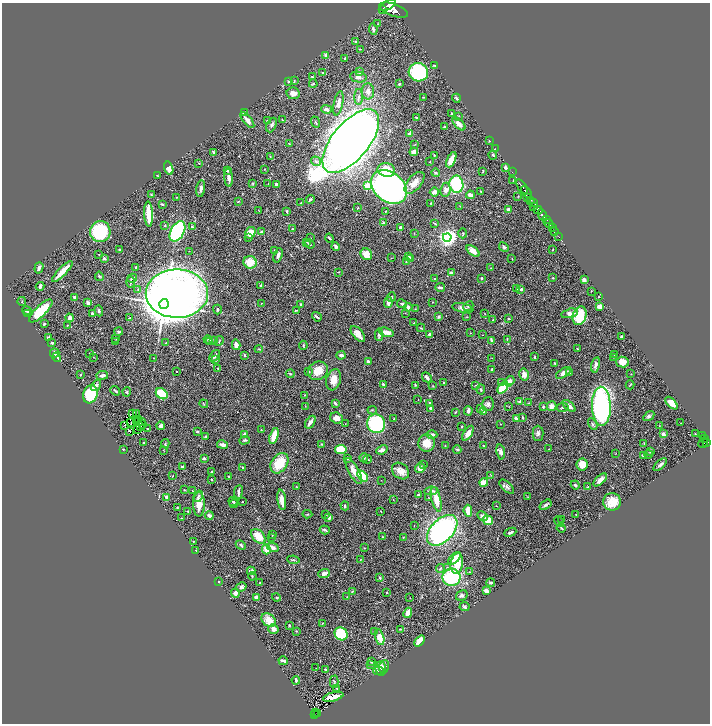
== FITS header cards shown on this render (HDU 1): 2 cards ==
NAXIS1  =                 1416
NAXIS2  =                 1443

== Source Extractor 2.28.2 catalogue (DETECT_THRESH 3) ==
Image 1416 x 1443 px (HDU 1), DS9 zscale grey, zoomed out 1/2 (1 PNG px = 2 x 2 image px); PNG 712 x 726 px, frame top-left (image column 1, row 1442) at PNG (2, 3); each listed source drawn as its Kron ellipse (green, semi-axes under 4 px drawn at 4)
Background 0.77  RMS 0.029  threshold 0.0884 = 3 sigma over >= 5 px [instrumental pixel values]
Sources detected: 517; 41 cannot appear on this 1/2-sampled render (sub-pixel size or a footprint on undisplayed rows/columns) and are neither listed nor drawn; the other 476 listed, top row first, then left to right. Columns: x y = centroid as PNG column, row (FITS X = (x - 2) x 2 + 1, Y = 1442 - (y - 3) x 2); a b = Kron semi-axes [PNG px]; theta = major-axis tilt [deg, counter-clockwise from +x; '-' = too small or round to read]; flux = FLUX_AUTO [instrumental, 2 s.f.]
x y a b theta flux
388 5 9 2 32 4700
382 10 3 2 - 660
393 10 15 6 -18 10000
378 24 2 2 - 2.1
373 29 6 2 -82 14
356 42 3 3 - 8.6
360 49 3 2 - 2.6
326 56 3 3 - 21
345 58 2 2 - 12
434 65 3 2 - 3.8
323 72 3 2 - 3.3
359 72 3 3 - 17
418 72 10 9 - 550
312 77 3 2 - 2.9
358 77 8 5 -10 31
288 81 3 3 - 4.7
294 81 4 3 - 4.5
313 84 4 3 - 8.7
399 84 3 3 - 7.1
368 91 8 6 87 42
293 93 6 6 - 35
359 97 8 4 89 17
423 97 2 2 - 3
456 98 4 3 - 8.9
338 103 12 4 78 37
326 109 5 4 - 13
244 113 3 2 - 14
451 114 3 3 - 4.8
459 116 3 2 - 3.1
417 118 4 2 - 7.2
247 120 9 3 -50 27
282 120 3 2 - 3.7
267 121 3 3 - 6.6
316 122 6 2 -66 4.7
459 124 8 3 -45 34
271 125 8 5 66 13
445 126 3 2 - 4.3
409 134 4 3 - 20
351 141 38 18 50 8400
489 141 2 2 - 4.3
289 144 3 2 - 2.9
415 144 3 2 - 3.2
495 149 2 2 - 2.3
414 152 4 3 - 37
214 153 3 2 - 15
434 155 3 2 - 3.3
493 155 4 2 - 5.7
270 156 3 2 - 2.8
451 160 8 3 64 75
316 161 5 4 - 11
430 162 3 2 - 2
199 163 3 2 - 2.4
505 167 3 2 - 12
169 168 7 4 -74 67
265 169 3 2 - 2.5
227 170 4 3 - 11
386 170 9 7 -12 91
483 171 4 2 - 3.9
512 172 2 1 - 21
436 173 4 3 - 10
157 175 4 2 - 2.5
229 178 9 3 -84 31
513 180 3 2 - 3.3
253 183 4 3 - 5.3
415 183 13 7 49 59
268 184 2 1 - 1.6
456 184 9 7 -82 350
277 185 4 3 - 18
367 186 3 3 - 210
389 187 20 14 -39 2800
522 187 8 2 -56 2300
201 189 8 4 82 16
445 190 7 5 84 31
481 191 3 2 - 2.4
434 192 4 4 - 23
526 192 7 2 -53 1800
151 194 3 2 - 2.9
470 195 4 3 - 28
518 196 3 2 - 2.1
177 197 2 2 - 2.8
528 197 3 1 - 260
310 199 4 3 - 11
530 200 4 2 - 640
238 201 4 2 - 4.5
533 202 3 2 - 800
301 203 3 2 - 4.3
431 203 2 2 - 4.5
162 204 3 2 - 7.7
460 206 2 2 - 3
533 207 3 2 - 240
358 208 2 1 - 2.1
258 210 2 1 - 1.4
508 210 3 3 - 16
538 210 4 3 - 1500
287 211 3 2 - 9.1
385 211 2 2 - 2.7
149 214 13 3 -87 170
542 215 6 2 -60 3600
546 220 2 2 - 680
383 223 3 3 - 9.7
435 223 4 2 - 6.2
549 223 5 2 - 1400
165 226 3 3 - 4.5
192 227 3 3 - 5.3
400 227 4 3 - 15
552 228 3 2 - 320
292 229 2 2 - 8.9
177 231 11 6 61 1000
555 231 3 2 - 190
100 232 10 10 - 440
262 232 3 3 - 7.4
250 233 6 5 - 77
414 233 3 2 - 2.5
463 233 5 2 - 7.7
248 237 3 2 - 3.1
447 237 4 4 - 2800
559 237 2 1 - 15
311 238 2 1 - 1.6
329 238 4 2 - 8.2
307 242 3 3 - 4.3
309 244 5 3 - 7.3
336 246 4 3 - 16
504 247 5 3 - 11
553 249 2 1 - 2.5
119 250 2 2 - 8.3
189 251 2 1 - 2.1
275 251 3 3 - 8.2
473 251 7 4 -38 55
99 254 3 2 - 3.9
366 254 6 5 - 71
278 255 7 3 71 23
409 256 4 3 - 14
104 258 4 3 - 10
391 258 3 2 - 1.9
411 258 3 3 - 14
512 259 3 2 - 2.2
250 262 6 6 - 100
406 262 3 3 - 4.3
136 267 3 2 - 9.5
39 268 6 4 73 15
491 268 3 2 - 2.1
62 271 14 3 46 110
338 272 3 3 - 4
451 273 4 3 - 15
99 276 4 3 - 8.9
132 278 5 3 - 7.6
482 278 2 2 - 10
553 278 2 2 - 5.7
435 279 2 2 - 8
584 280 3 3 - 15
131 282 6 2 -88 9.2
261 285 3 2 - 8
40 286 4 3 - 21
440 288 5 3 - 15
517 288 3 2 - 4.9
138 289 3 3 - 4.5
521 289 3 3 - 9.6
591 291 2 2 - 2.1
177 294 31 24 0 5400
75 297 3 3 - 19
391 297 5 3 - 7.5
599 297 2 2 - 7.5
22 301 4 2 - 3.4
388 302 5 4 - 25
433 302 2 2 - 2
88 303 4 3 - 19
262 303 2 2 - 2.3
164 304 5 5 - 40000
301 304 3 2 - 5.2
402 304 5 3 - 14
468 306 5 4 - 7.4
600 306 4 3 - 57
408 307 4 3 - 25
463 308 11 4 -12 24
217 309 5 3 - 8.7
415 309 3 2 - 2.9
296 310 3 1 - 3.8
27 311 5 3 - 26
41 311 15 5 44 220
99 311 5 3 - 9.5
27 313 3 2 - 4.4
92 313 2 2 - 32
405 313 2 2 - 2.5
484 313 3 2 - 2
570 313 8 4 13 33
579 316 9 6 72 210
317 317 5 2 - 10
438 317 3 3 - 12
467 317 3 2 - 2.7
70 318 4 3 - 22
130 318 4 3 - 4.7
509 319 3 3 - 8.1
493 320 3 2 - 4.6
414 323 2 2 - 2.3
44 324 3 3 - 6.2
67 325 2 1 - 3.1
421 328 4 2 - 4.3
119 331 4 3 - 11
386 332 7 4 -16 41
470 333 3 2 - 2.6
358 334 9 5 -50 43
429 334 4 3 - 7.8
379 335 6 4 89 13
482 335 2 1 - 1.4
48 337 4 3 - 13
621 337 3 3 - 8.2
116 338 2 2 - 2
507 339 3 2 - 2.4
208 340 5 2 - 4
214 340 3 2 - 2.8
492 340 4 3 - 14
116 341 2 2 - 4.8
219 341 5 2 - 5.1
209 342 3 2 - 4.6
52 343 2 2 - 14
166 343 3 2 - 4
236 345 5 4 - 31
303 345 4 3 - 5.8
259 349 4 2 - 3.7
577 349 2 2 - 3.2
55 353 4 4 - 25
90 353 2 2 - 2.8
245 355 3 2 - 9.7
341 355 4 3 - 18
615 355 3 2 - 5.4
215 356 6 3 52 17
57 357 5 2 - 10
93 357 3 2 - 2.1
535 357 4 3 - 6
614 357 2 2 - 2.5
154 358 2 2 - 1.9
492 358 2 1 - 1.5
216 360 4 3 - 7.8
368 362 3 2 - 14
622 362 6 5 - 63
554 363 2 2 - 4.4
596 365 8 4 77 20
218 369 2 2 - 3.4
492 369 4 2 - 5.1
318 371 10 8 33 78
177 372 2 1 - 2.5
308 372 3 3 - 5.7
563 373 8 4 33 34
569 373 3 2 - 3
81 374 4 2 - 4.5
290 374 4 3 - 6.3
524 374 6 4 -77 36
631 374 2 1 - 4.1
102 375 6 3 8 15
427 377 5 3 - 21
333 380 11 7 74 61
509 381 5 4 - 28
444 383 3 2 - 3.5
502 383 3 3 - 13
383 384 3 2 - 11
96 385 6 3 53 21
415 385 4 3 - 4.4
476 385 4 2 - 4.6
630 385 4 2 - 4.3
433 386 3 2 - 3.1
503 387 7 4 50 210
481 390 5 3 - 5.2
115 391 5 2 - 7.8
127 392 4 4 - 7.3
90 394 9 7 72 310
162 394 6 5 - 240
305 395 2 2 - 2.5
418 400 2 1 - 2.7
520 402 2 2 - 54
335 403 4 2 - 9.2
430 403 3 3 - 13
529 403 3 2 - 3.7
671 403 8 4 -45 53
204 404 4 2 - 3.1
488 404 7 6 - 18
305 406 2 2 - 2.1
543 406 3 2 - 4.8
552 406 5 4 - 33
569 406 8 3 -41 26
601 406 19 9 -89 1600
509 407 3 2 - 1.9
563 407 6 3 9 9.6
430 408 3 3 - 12
480 408 4 3 - 5
372 410 4 3 - 6.1
468 411 5 3 - 16
483 411 2 2 - 57
455 412 2 2 - 5
133 413 2 1 - 1.6
136 414 2 2 - 1
649 416 6 4 34 15
522 417 3 2 - 4.8
336 418 6 5 - 34
516 418 3 3 - 18
138 419 3 1 - 2.7
394 419 3 2 - 6.1
137 422 2 1 - 1
141 422 2 1 - 0.87
310 422 7 3 57 32
131 423 2 1 - 0.88
681 423 2 1 - 1.7
142 424 2 1 - 2.8
345 424 2 1 - 1.7
376 424 9 9 - 550
500 424 2 2 - 2.2
593 424 6 3 -61 9
125 426 2 1 - 5.3
140 426 2 1 - 0.34
161 426 4 4 - 16
659 426 2 2 - 1.7
462 427 2 2 - 5.4
148 429 3 2 - 4.9
138 430 2 1 - 1.5
261 430 3 2 - 3.5
130 431 2 1 - 1.2
197 431 3 3 - 6.9
468 433 8 4 58 44
538 433 7 5 -90 15
663 434 3 3 - 21
695 434 2 2 - 2.4
245 435 3 3 - 38
432 435 5 3 - 17
206 436 4 3 - 5.3
274 436 8 3 73 100
703 436 3 2 - 260
704 438 3 2 - 210
245 440 5 4 - 11
707 442 3 2 - 540
144 443 2 2 - 5.6
427 443 8 8 - 75
644 443 3 2 - 3.6
703 443 6 3 60 730
165 444 4 3 - 5.3
322 444 3 2 - 4.2
222 445 5 3 - 20
445 445 3 2 - 3
483 446 3 2 - 3.4
341 449 6 4 -12 120
549 449 3 2 - 1.9
123 450 2 2 - 4.8
163 450 3 2 - 2.3
382 450 6 4 23 26
457 450 4 3 - 5.9
650 451 4 3 - 11
501 452 8 4 -81 24
615 453 2 2 - 2
648 454 4 3 - 4.9
643 455 3 3 - 9.1
204 458 3 3 - 8.4
348 458 3 3 - 4.4
364 458 4 3 - 7.4
368 459 4 2 - 5.4
279 463 11 8 56 170
582 464 6 5 - 52
423 465 4 3 - 5.6
660 465 8 3 43 15
182 467 3 3 - 12
243 467 2 2 - 9.2
420 468 5 4 - 34
354 471 14 5 -61 52
401 471 9 7 -41 50
211 472 2 2 - 5.6
491 475 4 2 - 3.3
173 476 3 2 - 2.5
229 476 2 2 - 4.4
362 476 6 4 -49 290
211 479 3 2 - 4.3
381 480 2 1 - 2.1
600 480 8 4 42 35
484 483 4 3 - 84
575 485 4 3 - 11
296 487 4 2 - 4.6
507 487 9 4 -44 17
588 487 3 3 - 5.5
184 490 3 2 - 4
192 491 2 2 - 2.9
431 491 7 4 6 21
238 492 7 2 82 15
418 495 3 3 - 14
198 496 6 4 60 12
429 497 2 2 - 2.2
528 497 3 2 - 2.7
166 498 3 2 - 37
393 499 2 1 - 2.2
436 499 13 4 -75 80
282 500 10 3 -82 71
233 502 4 3 - 6
242 502 2 2 - 3
612 502 9 8 - 77
199 504 12 5 90 76
234 504 4 3 - 6.4
546 505 7 3 35 15
345 506 4 2 - 5.7
496 506 2 1 - 2.3
177 508 2 2 - 4.4
188 511 3 2 - 5.8
381 511 3 2 - 2.9
468 511 6 4 -84 63
307 514 5 3 - 5.5
326 514 3 2 - 2.6
576 514 2 2 - 2.3
209 515 4 3 - 19
482 516 5 3 - 26
329 517 4 3 - 16
182 518 3 2 - 2.5
562 519 2 2 - 4.4
488 520 5 4 - 97
559 522 5 3 - 6.2
414 526 2 2 - 2
561 528 4 3 - 7.9
325 530 5 2 - 11
442 530 18 11 45 1200
510 532 6 2 24 11
273 534 3 2 - 2.6
258 536 8 5 -46 100
271 537 4 3 - 4.5
382 537 2 2 - 2.8
403 537 3 2 - 3.1
193 541 2 2 - 4.3
241 545 5 3 - 11
273 547 6 4 -28 24
364 548 2 2 - 3.5
266 549 5 3 - 81
196 551 2 2 - 5
454 558 8 3 45 72
360 559 2 2 - 1.9
293 560 6 3 -9 8.5
457 563 10 6 81 91
440 568 4 2 - 4.5
447 568 3 3 - 11
251 571 4 3 - 15
470 572 2 2 - 2
324 573 6 4 20 31
252 576 4 3 - 6.2
452 577 9 9 - 430
380 578 4 3 - 9.3
218 581 2 2 - 8.1
491 582 4 2 - 11
260 583 3 2 - 4.1
241 587 5 4 - 13
352 591 3 3 - 5
486 591 4 3 - 23
235 593 4 3 - 28
387 593 2 2 - 4.3
462 595 6 4 31 15
257 597 3 3 - 21
347 597 2 2 - 1.9
276 598 4 3 - 6.4
410 598 2 1 - 1.5
464 607 5 4 - 11
408 613 5 3 - 86
269 620 8 6 -41 70
322 623 2 2 - 3.1
289 625 2 2 - 6.3
273 629 5 5 - 29
400 629 3 2 - 4.1
296 631 3 3 - 4.8
375 631 2 2 - 2.4
341 634 7 6 - 190
380 637 8 4 -75 85
419 641 6 3 50 94
283 661 5 2 - 20
371 662 2 2 - 5.9
370 664 3 3 - 3.3
384 666 6 5 - 27
316 668 2 1 - 1.5
325 669 2 2 - 5.4
381 669 7 5 -84 19
378 671 5 3 - 20
296 680 4 2 - 13
334 682 6 4 -89 7.6
337 688 2 2 - 4.6
333 697 10 3 15 110
315 713 2 1 - 13
318 713 2 1 - 27
315 714 4 3 - 110
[41 sub-pixel or undisplayed-footprint detections neither listed nor drawn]